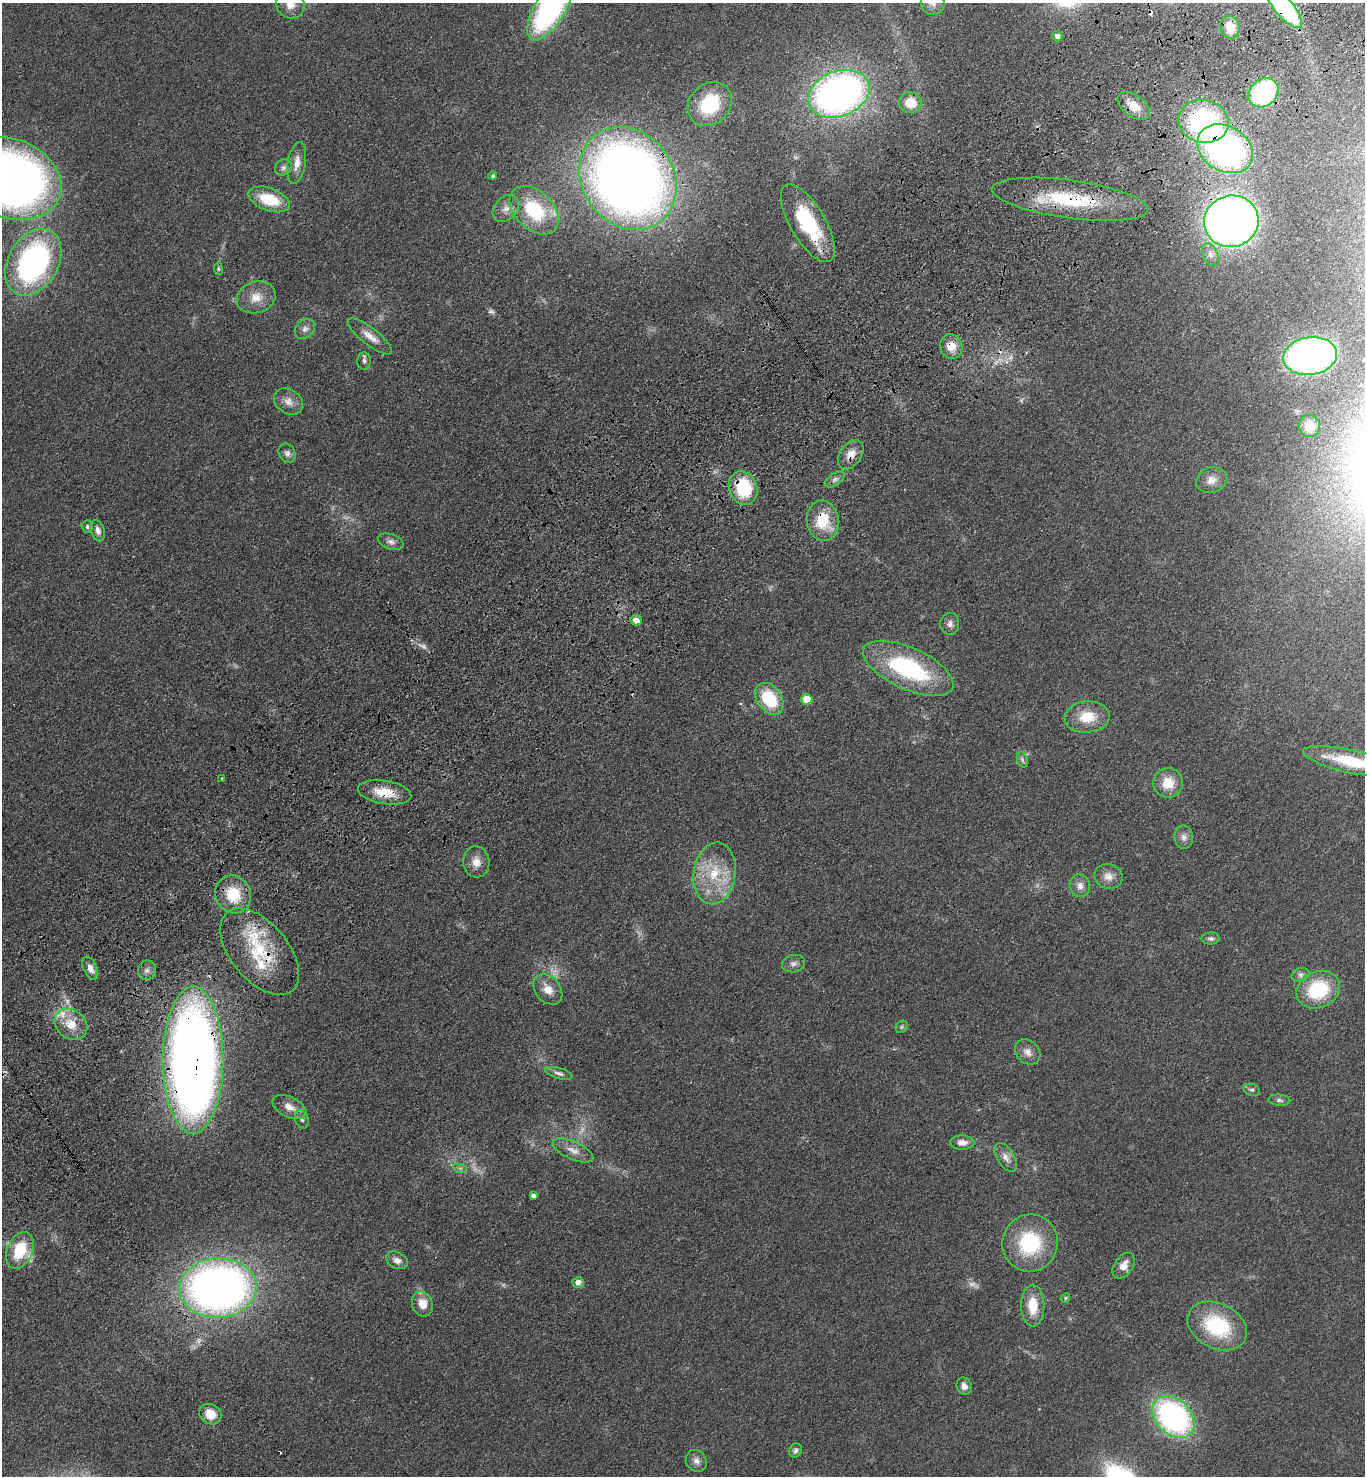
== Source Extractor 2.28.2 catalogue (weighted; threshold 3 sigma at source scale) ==
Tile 10 of 4 x 4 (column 2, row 3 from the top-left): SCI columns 1735-3097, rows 1571-3044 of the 6056 x 6087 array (HDU 1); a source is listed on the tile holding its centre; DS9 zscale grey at full resolution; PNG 1367 x 1478 px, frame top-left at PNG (2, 3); each listed source drawn as its Kron ellipse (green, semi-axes under 4 px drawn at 4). Shown black and unused: <1% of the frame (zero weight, under 3 of 4 exposures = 6% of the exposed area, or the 3 px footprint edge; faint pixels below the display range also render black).
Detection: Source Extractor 2.28.2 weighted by HDU 2 'WHT'; one run over the whole footprint, this tile lists its part. Background 0.072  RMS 0.0064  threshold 0.0287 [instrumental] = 3 sigma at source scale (4.5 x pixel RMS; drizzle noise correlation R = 1.50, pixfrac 1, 0.05/0.05 arcsec/px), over >= 5 px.
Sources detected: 116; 8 too faint to see at this stretch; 1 inside a brighter object's white glare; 5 cosmic-ray / hot-pixel residue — neither listed nor drawn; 4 inside a brighter listed object's ellipse — not listed separately; the other 98 listed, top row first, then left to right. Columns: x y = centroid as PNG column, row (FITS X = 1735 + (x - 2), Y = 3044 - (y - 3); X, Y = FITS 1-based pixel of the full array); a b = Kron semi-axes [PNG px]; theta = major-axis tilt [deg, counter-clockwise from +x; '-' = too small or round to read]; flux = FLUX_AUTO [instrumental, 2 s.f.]
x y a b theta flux
933 3 12 12 - 5.1
290 4 14 13 - 8.1
1284 7 25 9 -50 82
550 8 36 15 59 150
1230 27 11 9 -73 7.7
1057 36 5 5 - 3
1263 93 16 13 41 73
839 94 32 22 21 320
910 103 11 10 - 14
710 104 24 20 46 36
1134 106 18 10 -36 9.3
1204 121 25 21 -11 100
1225 149 29 22 -30 190
297 163 21 9 80 7.2
283 167 8 7 - 2.4
493 176 4 4 - 1.2
10 178 53 39 -21 530
628 178 54 45 -55 710
269 199 22 11 -19 24
1070 199 79 19 -8 55
506 208 15 11 48 5.8
534 210 29 19 -44 45
1231 221 27 25 12 490
808 223 44 17 -59 50
1210 254 12 7 -64 3.8
33 262 36 25 60 150
218 269 6 4 -83 0.98
256 297 20 15 17 10
305 329 11 8 45 3.4
370 336 27 8 -38 7.4
951 346 12 11 - 9.6
1310 356 27 19 8 260
364 361 8 7 - 1.9
288 401 15 12 -33 5.8
1309 426 11 11 - 11
287 453 10 8 -61 2.5
851 455 16 10 55 7.1
835 479 11 6 35 2.2
1212 480 16 12 19 6.7
743 488 17 14 -70 34
823 521 20 16 -81 23
87 527 6 6 - 1.3
98 531 11 6 -73 3.3
391 542 13 7 -19 3.2
636 620 6 5 - 4.2
950 624 11 9 86 2.9
908 668 49 21 -24 82
769 699 18 12 -55 30
807 699 5 5 - 12
1087 717 22 15 5 17
1022 760 8 5 -71 1.7
1351 761 49 11 -12 37
222 778 3 2 - 0.53
1168 783 15 14 - 14
385 792 27 11 -9 15
1184 837 11 9 -85 3.5
476 862 15 13 -86 6.9
714 873 31 21 81 29
1108 876 14 12 -16 5.9
1080 886 11 10 - 4.5
233 894 19 17 -63 21
1211 938 9 6 -1 1.9
260 952 51 28 -50 45
794 964 11 8 13 3.1
90 968 12 6 -67 4.1
147 970 10 9 - 2.8
1300 975 9 6 16 2.3
548 989 17 12 -50 8
1318 990 22 18 24 41
71 1024 17 14 -38 13
902 1027 7 5 45 1.2
1028 1052 14 11 -43 4.9
193 1060 73 30 90 700
559 1073 14 5 -16 2.4
1252 1090 8 6 -15 1.7
1279 1100 11 5 -4 1.9
289 1107 18 10 -26 6.9
302 1119 9 6 -72 2
962 1143 12 7 -2 5
573 1150 22 9 -24 6.3
1006 1157 16 8 -58 4.8
460 1168 7 4 -18 1.3
533 1196 4 4 - 2.2
1030 1243 29 27 71 49
20 1250 19 12 66 26
397 1260 11 8 -25 3.8
1124 1266 14 9 56 6.3
578 1282 6 5 - 3.9
218 1288 39 30 3 450
1065 1298 5 4 - 1
422 1304 13 10 -70 8.8
1033 1306 21 11 -89 16
1217 1326 31 22 -27 49
964 1386 9 7 -65 3.8
210 1414 11 9 -33 10
1173 1417 24 17 -44 160
795 1450 7 6 - 2
696 1461 11 10 - 3.7
Overlapping masked pixels (flux is a lower limit): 17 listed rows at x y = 1284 7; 1263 93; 1134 106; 1204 121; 1225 149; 628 178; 1070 199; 1231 221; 808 223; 951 346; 851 455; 743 488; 823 521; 385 792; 260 952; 193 1060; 218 1288
Isophote crosses this tile's border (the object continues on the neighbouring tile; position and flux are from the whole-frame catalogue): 6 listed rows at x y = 933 3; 290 4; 1284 7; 550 8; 10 178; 1351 761